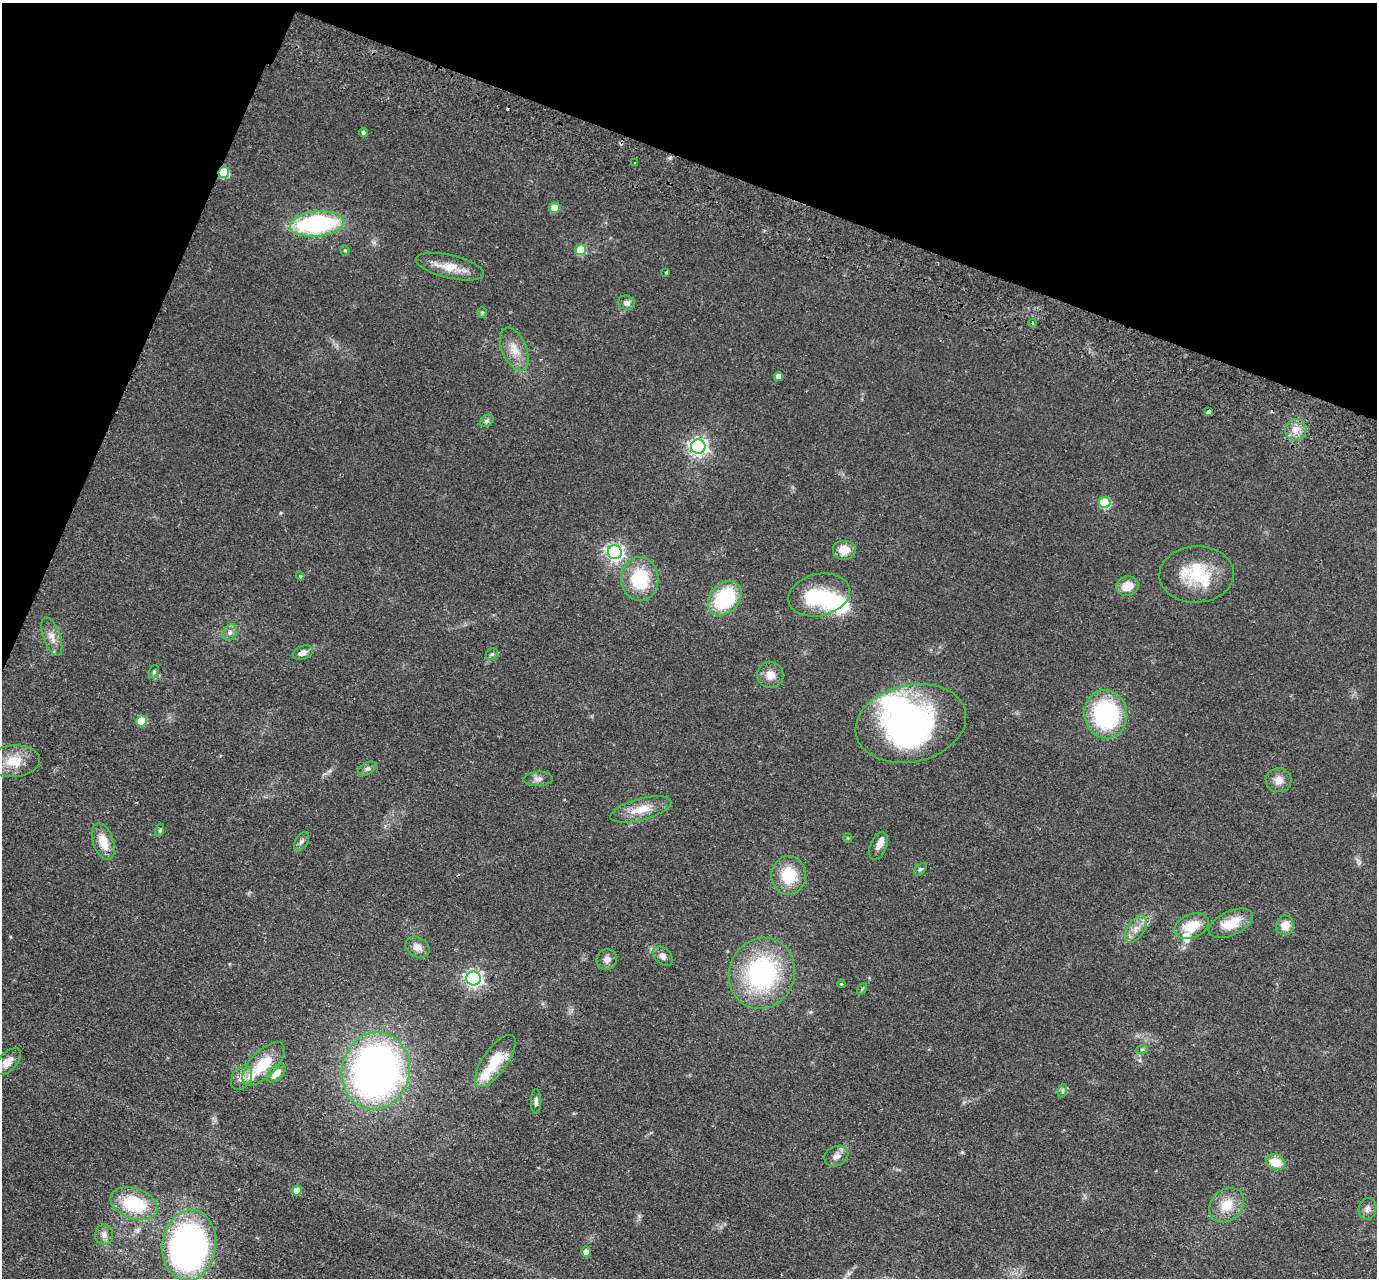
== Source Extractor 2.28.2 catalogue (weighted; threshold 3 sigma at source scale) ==
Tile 2 of 4 x 4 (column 2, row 1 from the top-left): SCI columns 1400-2774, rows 4154-5429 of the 5549 x 5621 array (HDU 1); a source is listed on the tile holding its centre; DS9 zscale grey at full resolution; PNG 1379 x 1280 px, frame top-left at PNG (2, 3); each listed source drawn as its Kron ellipse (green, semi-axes under 4 px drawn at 4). Shown black and unused: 19% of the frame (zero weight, under 2 of 3 exposures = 3% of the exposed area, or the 3 px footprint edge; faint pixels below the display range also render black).
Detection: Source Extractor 2.28.2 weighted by HDU 2 'WHT'; one run over the whole footprint, this tile lists its part. Background 0.0798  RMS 0.008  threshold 0.0358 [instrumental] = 3 sigma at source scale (4.5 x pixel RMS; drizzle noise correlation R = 1.50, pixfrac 1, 0.05/0.05 arcsec/px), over >= 5 px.
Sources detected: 89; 4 inside a brighter object's white glare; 3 cosmic-ray / hot-pixel residue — neither listed nor drawn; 5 inside a brighter listed object's ellipse — not listed separately; the other 77 listed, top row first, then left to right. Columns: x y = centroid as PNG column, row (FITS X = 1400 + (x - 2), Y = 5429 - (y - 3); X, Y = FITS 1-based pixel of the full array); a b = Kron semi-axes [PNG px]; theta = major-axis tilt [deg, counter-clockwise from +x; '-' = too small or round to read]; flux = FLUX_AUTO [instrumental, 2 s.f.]
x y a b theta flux
364 133 4 4 - 1.9
635 163 3 3 - 1.1
224 172 5 5 - 42
554 208 5 5 - 14
317 224 27 12 5 110
345 250 5 4 - 1.1
581 250 5 5 - 25
450 267 35 11 -13 16
666 272 3 3 - 2.1
626 303 9 7 -16 3.8
482 312 5 5 - 1.1
1033 323 4 3 - 0.74
514 349 23 12 -66 12
779 376 4 4 - 5.7
1209 412 4 3 - 3.6
487 421 7 5 30 1.7
1296 430 11 10 - 7
698 447 7 7 - 310
1105 503 5 5 - 43
844 550 12 10 0 11
615 552 7 7 - 270
1197 574 37 28 3 41
300 576 4 4 - 0.88
640 579 22 18 -87 43
1127 586 11 9 14 12
819 595 31 21 13 49
725 598 19 14 46 58
230 632 8 7 - 3.1
52 636 20 8 -70 7.2
303 653 10 7 23 4.5
492 654 6 5 - 1.4
154 672 7 5 70 1.5
770 675 13 13 - 7.7
1106 714 24 21 -81 96
142 721 5 5 - 25
911 723 56 38 13 200
13 761 27 16 4 19
367 769 10 6 28 2.5
538 779 15 7 3 3.7
1279 780 13 12 - 6.8
641 809 32 11 15 15
160 830 6 4 72 1.1
848 838 5 4 - 0.9
301 841 10 6 57 2.5
103 842 19 10 -72 15
878 846 14 8 68 5.3
920 869 7 4 42 1.5
789 875 19 17 87 28
1231 923 24 12 25 18
1285 925 10 9 - 9.1
1192 926 18 12 23 19
1136 929 15 8 57 7.1
417 947 13 10 -32 6.3
663 956 11 8 -42 4.6
607 959 11 10 - 4.6
762 973 36 32 68 110
473 978 7 7 - 270
841 984 4 3 - 0.78
862 989 6 4 57 1.1
1142 1049 6 4 19 1.1
495 1061 31 12 54 28
8 1062 16 8 47 8.9
264 1064 27 13 46 26
376 1071 39 34 78 400
276 1073 11 6 44 7.4
242 1077 13 9 58 5.6
1062 1091 7 4 71 1.6
536 1101 12 5 90 2.4
836 1156 12 9 25 5.6
1276 1162 10 7 -19 15
297 1191 5 5 - 10
134 1204 24 15 -19 46
1227 1205 19 15 44 16
1368 1209 11 9 77 3.9
104 1235 10 9 - 4.5
189 1245 35 27 83 310
586 1251 5 5 - 4.2
Overlapping masked pixels (flux is a lower limit): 2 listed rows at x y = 224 172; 189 1245